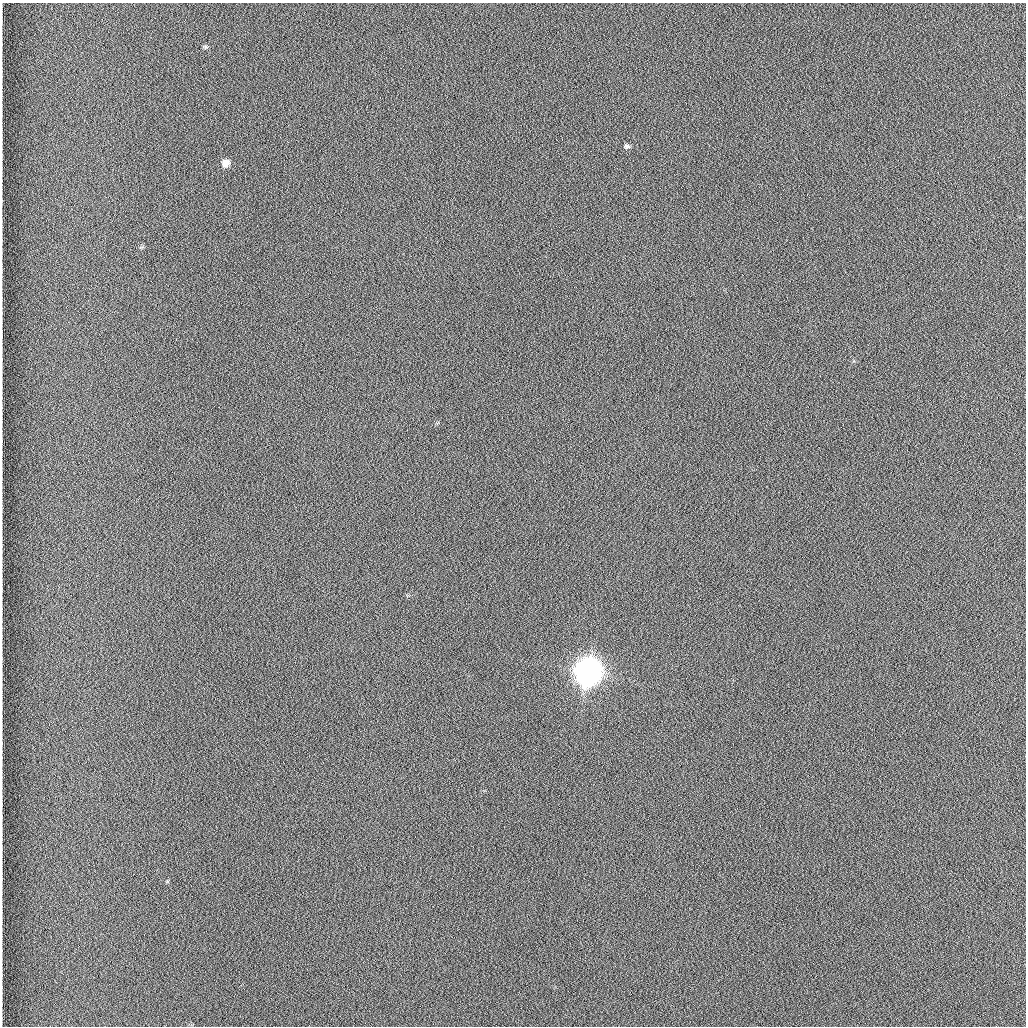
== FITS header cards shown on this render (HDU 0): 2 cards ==
NAXIS1  =                 1024 /fastest changing axis
NAXIS2  =                 1024 /next to fastest changing axis

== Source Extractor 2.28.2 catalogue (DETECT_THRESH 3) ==
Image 1024 x 1024 px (HDU 0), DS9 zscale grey, 1 PNG px = 1 image px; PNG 1028 x 1028 px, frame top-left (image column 1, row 1024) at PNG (2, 3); no overlay
Background 1260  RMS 5.9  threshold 17.8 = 3 sigma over >= 5 px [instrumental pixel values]
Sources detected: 4; all 4 listed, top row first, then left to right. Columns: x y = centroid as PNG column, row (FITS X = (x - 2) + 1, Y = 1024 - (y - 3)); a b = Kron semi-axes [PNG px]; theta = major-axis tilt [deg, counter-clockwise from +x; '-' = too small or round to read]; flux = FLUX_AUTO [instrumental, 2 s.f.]
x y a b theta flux
205 47 6 5 - 680
627 146 8 5 2 1100
225 163 7 7 - 4100
588 672 9 9 - 960000